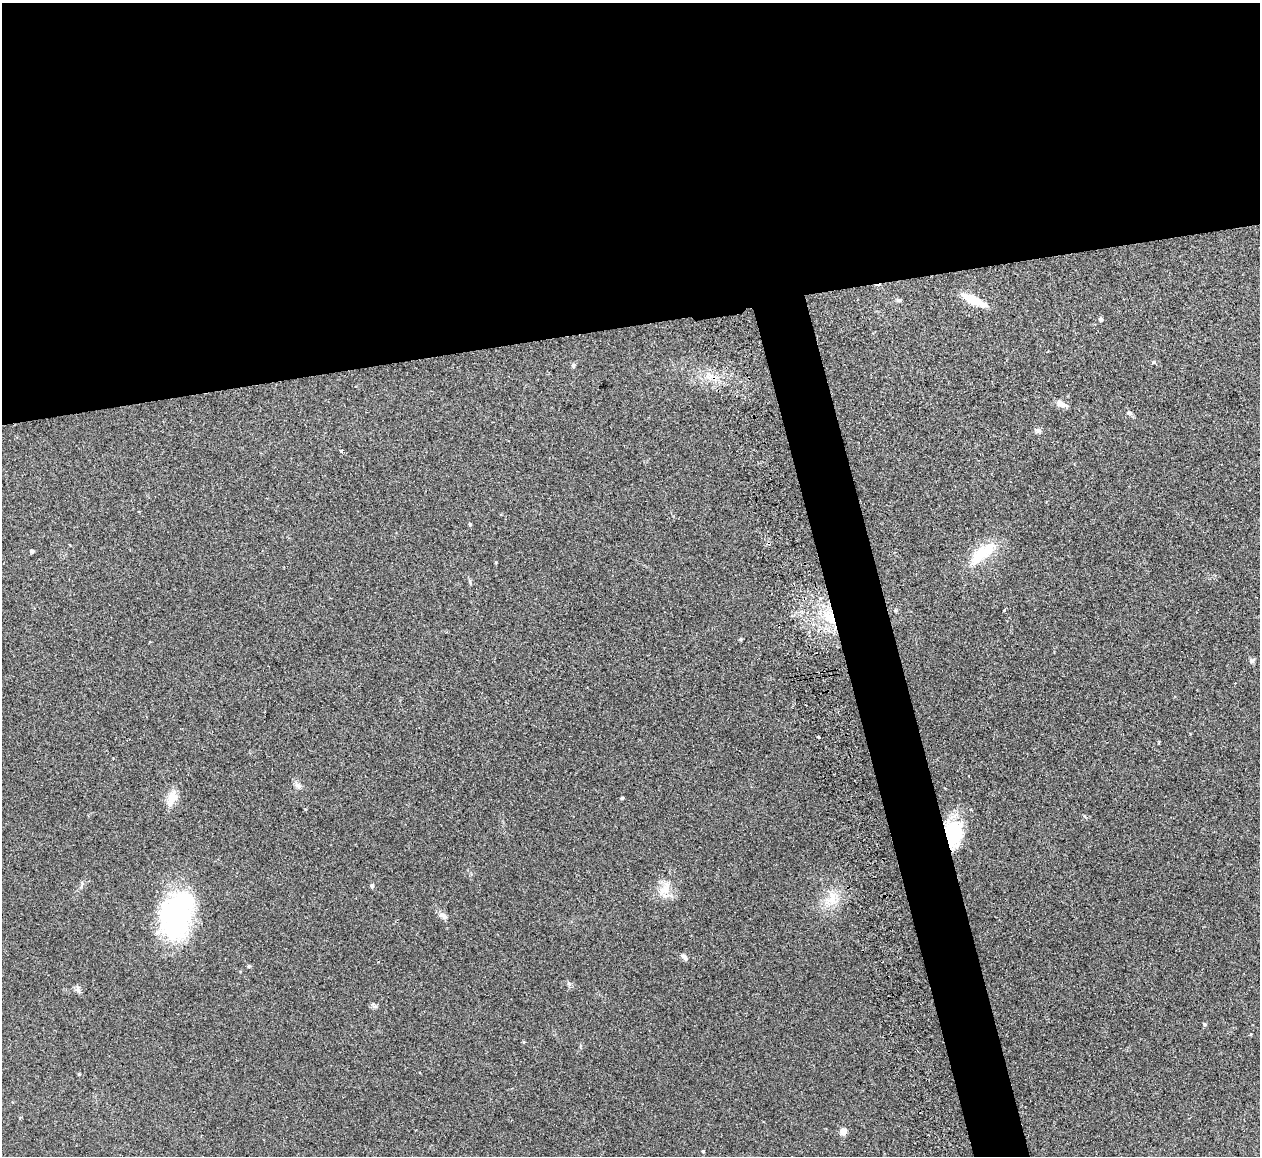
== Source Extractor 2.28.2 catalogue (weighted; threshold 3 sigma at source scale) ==
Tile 2 of 4 x 4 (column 2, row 1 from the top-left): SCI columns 1316-2573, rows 3612-4765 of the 5088 x 5029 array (HDU 1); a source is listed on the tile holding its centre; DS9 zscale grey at full resolution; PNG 1262 x 1158 px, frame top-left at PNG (2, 3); no overlay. Shown black and unused: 31% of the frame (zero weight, under 2 of 3 exposures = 3% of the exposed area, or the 3 px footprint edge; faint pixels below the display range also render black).
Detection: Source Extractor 2.28.2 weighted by HDU 2 'WHT'; one run over the whole footprint, this tile lists its part. Background 0.0722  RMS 0.0088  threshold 0.0395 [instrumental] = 3 sigma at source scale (4.5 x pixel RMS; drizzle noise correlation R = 1.50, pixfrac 1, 0.05/0.05 arcsec/px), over >= 5 px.
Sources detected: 37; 1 cosmic-ray / hot-pixel residue — not listed; the other 36 listed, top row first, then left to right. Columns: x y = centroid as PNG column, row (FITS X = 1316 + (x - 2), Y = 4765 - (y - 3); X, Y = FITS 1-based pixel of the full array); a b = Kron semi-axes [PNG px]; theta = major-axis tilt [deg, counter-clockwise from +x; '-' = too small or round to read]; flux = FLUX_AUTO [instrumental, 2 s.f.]
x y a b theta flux
898 300 7 5 0 1.6
974 300 25 8 -24 22
1101 319 4 4 - 2.6
1154 362 5 4 - 1.1
573 365 5 5 - 1.8
709 376 11 11 - 7.8
1061 404 15 8 -29 4.5
1130 413 7 5 -16 1.8
1038 431 8 7 - 2.3
341 451 3 3 - 2.8
470 524 4 4 - 1.3
32 551 4 4 - 1.8
982 554 43 14 39 29
1004 610 4 3 - 0.93
830 617 26 15 -61 28
740 639 5 4 - 1.2
1252 660 8 6 44 1.9
819 737 3 3 - 4.2
298 785 11 5 -32 3
172 798 22 11 69 11
622 798 4 3 - 1.2
953 834 26 18 87 54
372 886 5 5 - 1.7
665 889 20 13 51 13
832 899 24 16 53 19
176 914 50 31 74 150
443 916 12 7 -32 4.1
684 957 10 5 -45 2.4
249 966 5 4 - 1.1
78 989 11 5 -75 2.5
375 1006 7 4 -1 1.8
1205 1024 5 4 - 1.2
524 1042 4 4 - 0.91
79 1074 4 3 - 0.89
843 1131 5 5 - 13
703 1151 4 3 - 0.77
Overlapping masked pixels (flux is a lower limit): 2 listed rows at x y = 830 617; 953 834
Unlisted compact peaks at least as high as the median listed source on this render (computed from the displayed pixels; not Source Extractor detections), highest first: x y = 569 984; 496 562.